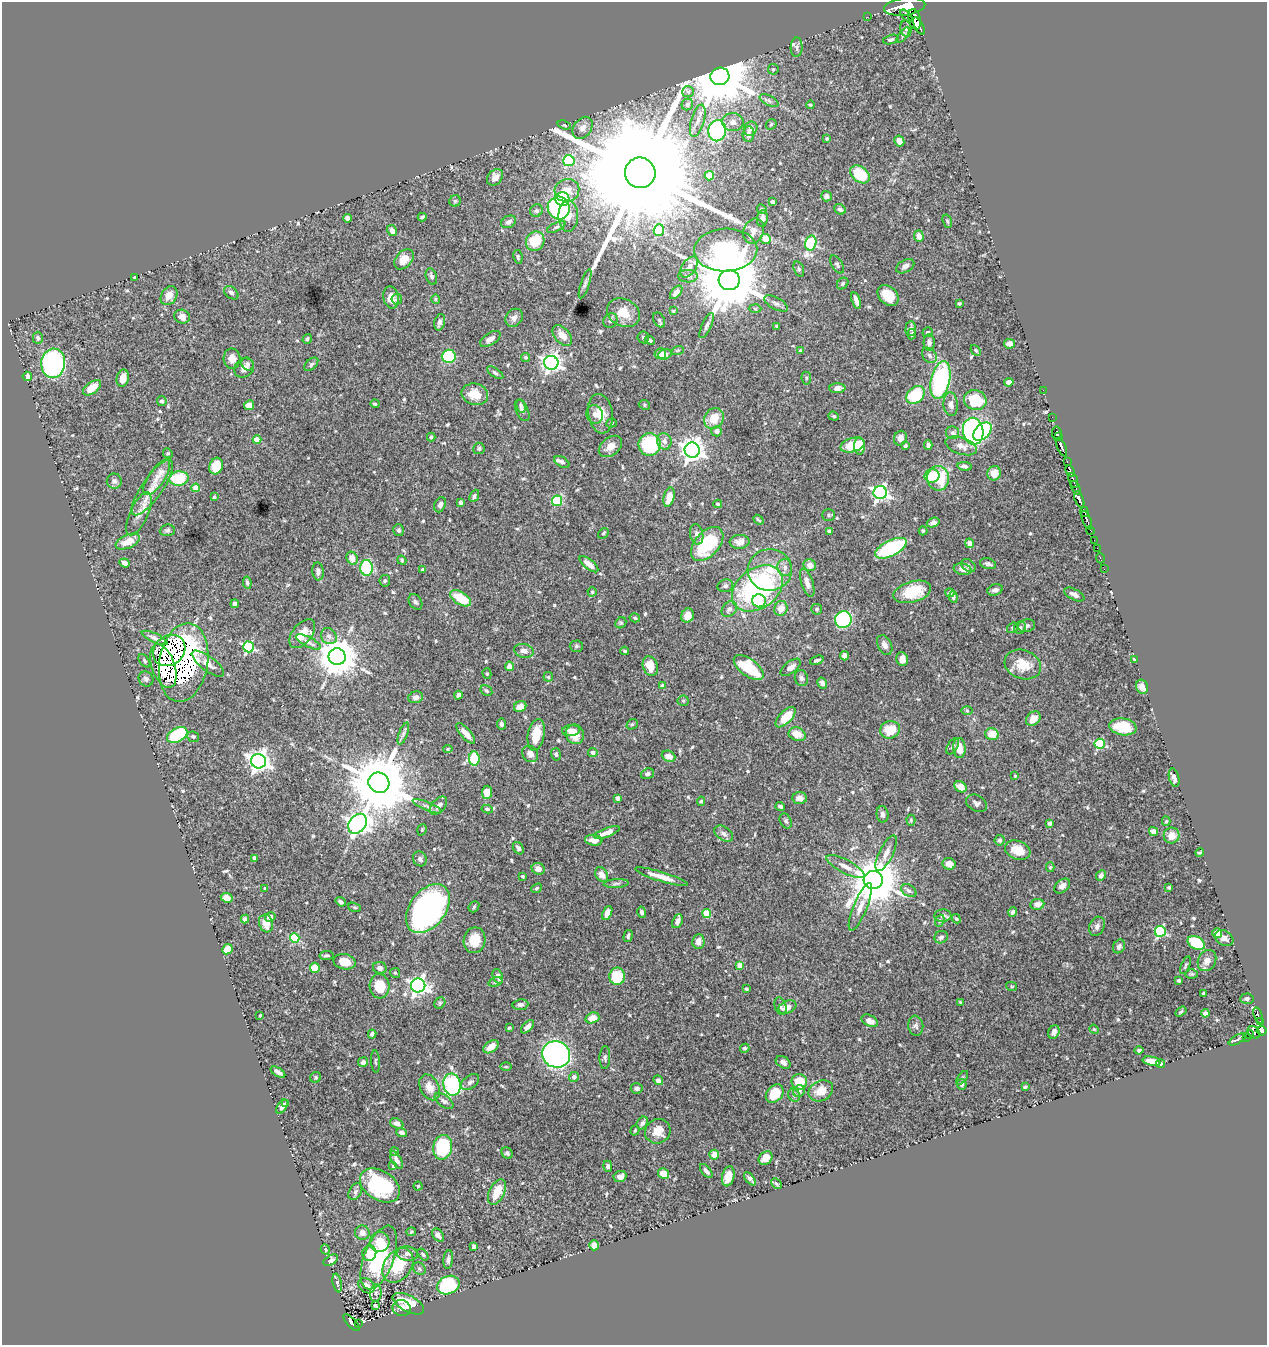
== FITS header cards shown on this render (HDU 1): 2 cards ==
NAXIS1  =                 1265
NAXIS2  =                 1343

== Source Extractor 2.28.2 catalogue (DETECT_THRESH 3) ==
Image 1265 x 1343 px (HDU 1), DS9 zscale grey, 1 PNG px = 1 image px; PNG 1269 x 1347 px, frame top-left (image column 1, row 1343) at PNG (2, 2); each listed source drawn as its Kron ellipse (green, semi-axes under 4 px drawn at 4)
Background 0.592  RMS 0.014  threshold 0.0426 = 3 sigma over >= 5 px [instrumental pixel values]
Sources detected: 601; of the 601, the 500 brightest by FLUX_AUTO listed and drawn (101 fainter detections omitted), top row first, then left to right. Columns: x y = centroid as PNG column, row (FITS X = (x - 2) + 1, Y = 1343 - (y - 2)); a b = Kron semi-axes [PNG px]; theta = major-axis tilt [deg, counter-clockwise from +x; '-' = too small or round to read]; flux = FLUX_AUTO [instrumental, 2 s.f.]
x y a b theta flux
905 7 21 8 7 5100
906 16 7 4 -48 290
867 17 2 2 - 7.5
915 19 10 6 -77 1900
919 26 9 3 -61 1100
906 29 8 5 -79 2.4
903 35 9 4 51 1.8
891 40 8 4 16 2.1
797 47 10 6 88 2.8
773 69 5 5 - 1.6
720 76 9 8 - 8700
688 92 6 5 - 2
769 101 10 5 -27 2.6
687 104 6 5 - 2.4
810 105 4 3 - 1.3
698 121 17 6 74 6.2
733 122 11 9 -2 5.9
771 124 6 4 45 1.3
564 125 7 4 -18 1.4
583 128 12 8 54 6
751 129 7 6 - 4.8
717 131 10 9 - 140
748 134 8 5 87 4.2
827 138 4 3 - 1.5
899 141 6 5 - 6.2
569 161 6 5 - 58
640 173 15 15 - 72000
860 174 11 7 -38 40
709 176 5 5 - 13
495 177 9 7 51 6.9
567 190 12 11 - 16
826 196 5 5 - 2.8
562 199 7 7 - 46
455 201 6 5 - 1.4
772 202 4 3 - 4.2
559 208 11 11 - 150
762 209 5 4 - 1.3
840 209 6 5 - 2.5
536 211 6 6 - 2
568 216 15 10 90 12
422 217 4 3 - 2
347 218 4 4 - 4
762 218 8 5 82 3.8
947 221 7 4 -71 1.5
509 222 8 6 28 3.7
556 227 10 4 25 2.1
659 230 6 5 - 50
392 231 5 4 - 5
754 231 13 10 67 6.8
919 236 6 5 - 6.8
766 239 5 5 - 12
535 241 10 9 - 26
811 243 7 5 75 120
726 250 31 21 2 170
518 257 7 4 -82 1.6
404 259 11 8 49 11
837 264 10 5 -60 2.4
905 266 10 6 30 4.1
689 267 12 7 56 6.1
799 269 8 5 -69 2.1
431 276 8 5 -71 2.7
688 276 10 6 -1 3.3
135 277 3 3 - 1.9
729 280 10 10 - 11000
585 284 15 4 72 3
843 284 6 5 - 1.8
676 292 8 4 50 5.3
231 293 8 5 -39 2.9
888 295 12 8 -45 17
169 296 10 7 57 8.1
391 297 11 7 -79 9.5
397 299 5 5 - 1.7
436 299 5 4 - 1.2
856 300 9 4 -72 5.3
776 303 13 6 -28 3.8
959 303 3 3 - 1.2
755 308 6 4 -2 1.4
673 311 4 3 - 1.2
623 313 17 13 -28 16
182 317 8 7 - 6.6
514 318 9 8 - 5.3
659 320 8 5 -61 1.9
610 321 8 6 50 3.2
440 322 8 5 75 3.9
707 325 14 4 65 3.2
777 326 4 3 - 1.6
911 328 7 5 86 3.8
928 332 5 4 - 1.7
912 334 5 4 - 2.8
562 335 12 7 -49 9.7
643 337 6 5 - 2.1
38 338 6 5 - 2.4
307 339 5 4 - 2.3
490 339 11 6 32 4.7
650 340 5 4 - 2
929 343 8 5 -89 3.7
1009 344 5 4 - 5.7
678 350 6 4 18 1.2
976 350 6 4 -49 1.4
800 351 3 3 - 1.8
660 354 6 5 - 5.8
665 354 7 5 19 4.3
929 355 8 6 -49 3.1
449 356 7 6 - 62
525 357 5 4 - 1.6
232 359 10 8 -87 6.9
53 363 14 12 85 240
551 363 7 7 - 430
247 364 7 5 -55 2.5
311 364 8 5 45 2.3
244 368 10 9 - 5.6
495 373 9 4 -34 2.2
27 376 5 4 - 3.9
123 378 9 6 79 10
806 378 6 5 - 1.7
940 380 19 9 77 120
1009 382 4 4 - 4.4
92 388 10 5 37 15
837 388 8 5 2 5.3
1043 390 2 2 - 9.3
475 394 13 10 -13 18
916 395 10 7 40 61
975 400 11 10 - 36
162 401 5 4 - 2.4
375 404 4 3 - 1.5
951 404 12 7 -86 4.7
249 405 5 5 - 8.8
644 405 6 4 -24 1.5
521 406 7 3 -77 2.2
522 410 11 6 -64 4.7
595 414 9 8 - 4.6
600 414 20 12 -81 15
834 416 5 4 - 1.4
1052 417 2 2 - 12
714 418 11 9 57 15
611 423 5 4 - 1.5
717 431 5 5 - 4.6
973 431 13 10 -81 270
982 432 11 7 46 60
952 433 7 6 - 2.5
1057 433 7 4 -83 590
431 437 4 3 - 1.5
1058 437 3 3 - 340
900 438 7 6 - 5.7
257 440 4 4 - 18
664 441 8 7 - 4.8
650 445 11 11 - 71
852 445 12 7 16 30
928 445 5 4 - 2.9
610 446 13 9 38 8.5
860 446 8 5 -90 8.9
905 446 3 3 - 1.6
961 446 16 8 -18 7.2
1061 447 10 3 -66 1000
479 448 6 5 - 2
692 450 7 7 - 800
168 453 5 4 - 1.2
1067 461 3 2 - 14
562 462 8 5 -30 3.6
216 466 8 6 71 22
964 466 7 4 -8 3.2
1070 471 6 3 -69 240
994 473 7 6 - 11
932 476 7 6 - 28
157 477 21 8 56 11
938 478 12 11 - 39
179 479 9 7 4 42
1073 480 8 3 -72 370
114 481 7 7 - 3.1
152 487 33 10 55 21
196 488 4 4 - 13
1076 488 7 3 -62 250
880 492 6 6 - 290
474 496 6 4 66 2.1
214 497 4 3 - 1.5
669 497 10 5 75 15
1079 499 9 3 -68 1500
557 501 5 5 - 50
460 502 4 3 - 2.3
718 504 4 3 - 1.2
440 505 8 5 66 3.4
1084 512 5 3 - 260
139 514 23 9 66 11
828 515 6 6 - 1.9
758 520 5 3 - 1.5
1087 520 10 3 -68 720
933 522 6 4 18 4.3
167 530 7 6 - 2.3
399 530 6 5 - 2.5
1090 530 4 3 - 120
829 531 4 3 - 2
923 531 4 4 - 1.3
603 533 6 4 41 1.6
697 534 10 6 -76 4.6
1094 540 2 2 - 8.2
128 541 13 6 24 14
739 542 10 7 6 5.9
969 543 5 4 - 5.5
707 544 20 12 48 57
891 548 17 8 26 70
1097 548 2 2 - 11
352 558 7 5 -64 8.7
1100 558 5 3 - 19
402 560 5 4 - 1.3
125 563 5 4 - 4.8
589 564 11 5 -39 8.4
988 564 8 5 -15 2.8
810 565 6 5 - 8
968 566 8 5 -38 2.7
785 567 8 7 - 4.2
366 568 8 6 -89 60
963 569 9 5 -12 7.7
1104 569 2 2 - 5.5
422 570 3 3 - 1.4
770 570 22 21 - 30
318 571 9 5 -86 3.9
385 581 6 5 - 1.8
247 583 6 4 -81 2.2
807 583 14 6 -71 6.5
725 586 8 6 16 2.7
757 588 28 20 37 180
995 590 8 5 18 3.1
592 592 4 4 - 1.6
912 592 19 10 16 34
950 593 4 4 - 2.3
1074 594 11 5 -27 4.6
953 597 6 4 -84 1.9
461 598 12 6 -31 27
759 601 7 6 - 19
415 602 8 6 -57 2.5
235 604 4 4 - 2.5
781 608 7 6 - 11
729 609 9 6 48 3.9
817 609 5 5 - 1.7
687 616 7 6 - 9.4
635 618 5 4 - 1.9
843 619 8 8 - 120
621 623 6 5 - 1.3
1027 626 8 6 14 2.8
1012 628 6 5 - 1.7
1020 628 6 5 - 2.2
302 634 17 9 52 16
329 636 8 7 - 4.7
155 638 14 4 -25 3.7
308 642 14 5 -27 4.3
885 645 10 7 -64 4.6
576 646 6 5 - 1.7
249 647 5 5 - 110
169 651 17 14 38 570
524 651 10 7 -14 5.3
625 651 4 3 - 1.2
844 656 4 4 - 5.7
337 657 8 8 - 2800
902 659 7 5 -75 5.8
1134 659 3 3 - 2
817 660 7 4 21 2
144 661 8 4 -53 1.9
184 663 40 24 80 2000
208 664 19 7 -37 7.1
1023 664 19 14 -18 21
163 666 23 11 -71 580
509 666 5 4 - 6.4
650 666 10 7 -71 17
749 667 17 8 -36 50
791 667 12 6 37 5.1
487 674 5 4 - 1.4
548 677 5 4 - 1.4
801 678 8 6 -76 2.9
146 679 8 7 - 3
822 683 6 4 -59 3
663 686 4 4 - 5.5
1142 687 7 6 - 6
486 691 6 4 -33 2
458 695 4 4 - 3.9
415 697 7 5 14 3.7
683 701 5 5 - 1.4
520 707 6 5 - 8.8
967 711 6 4 -1 1.5
785 717 13 6 46 21
1033 719 8 6 45 7.8
501 724 5 4 - 3
632 724 6 5 - 1.4
1123 727 14 8 -9 27
571 730 9 5 4 5.3
890 730 10 8 14 20
466 733 13 5 -48 9.2
403 734 11 4 70 2.3
575 734 10 9 - 12
797 734 9 6 -21 11
992 734 7 6 - 14
177 735 11 7 30 70
536 735 16 8 79 19
193 737 6 5 - 2.3
1100 744 5 5 - 73
953 746 9 5 61 2.3
959 748 10 6 -85 11
448 749 4 4 - 1.2
593 752 5 4 - 3.4
530 754 9 7 -49 5.5
556 754 6 5 - 2.1
669 756 7 5 -23 7.8
474 759 7 5 -83 37
259 761 7 7 - 640
647 774 7 5 18 2.8
1015 776 3 3 - 1.2
1174 778 9 5 -76 4.7
379 783 11 10 - 9100
960 787 6 5 - 10
487 792 7 5 85 15
618 798 4 4 - 4.2
800 798 7 6 - 6.4
701 801 4 4 - 1.4
976 803 11 8 -28 3.1
427 806 15 3 -23 3.3
438 806 11 6 48 5.7
780 806 4 3 - 1.9
487 809 5 4 - 1.7
882 814 8 6 -84 3.4
911 820 5 4 - 1.3
786 821 8 5 -61 2.2
1166 821 4 4 - 1.2
1049 823 4 4 - 2.7
357 824 11 8 52 560
422 830 6 4 70 1.2
1154 831 4 4 - 5.8
607 832 13 4 21 7.1
724 834 10 6 -34 3.5
1172 835 8 8 - 10
594 840 8 5 -6 8.3
1000 840 5 5 - 2.3
518 848 7 5 -56 2.4
1018 850 13 9 -22 14
886 853 19 7 64 7.5
1200 853 4 3 - 1.5
254 858 4 3 - 1.6
420 859 7 6 - 2.8
949 864 6 5 - 8.7
845 867 21 6 -28 8.8
1050 867 5 4 - 1.3
538 869 7 5 -24 5
602 875 8 6 -57 6.7
1101 875 5 4 - 3.6
522 876 3 3 - 1.4
661 877 27 4 -17 13
873 880 9 9 - 5000
616 883 12 4 3 2.4
1062 886 9 6 41 5.7
1169 887 3 3 - 1.2
536 888 6 4 39 1.4
265 889 3 3 - 1.9
909 891 8 5 -32 2.8
227 898 6 4 -27 8.9
341 902 5 3 - 2.1
1037 904 7 5 8 8.1
355 907 7 4 -19 1.2
474 907 6 5 - 1.5
860 907 25 6 67 9.4
428 908 27 18 53 320
642 912 5 4 - 2.3
1013 912 5 4 - 2.7
607 913 7 4 65 8
707 914 4 4 - 26
943 916 8 6 3 4
270 917 5 4 - 4
245 919 4 4 - 2.3
956 919 5 3 - 1.5
677 921 7 5 66 4.7
940 921 6 4 69 1.4
266 923 9 7 -70 12
1097 926 10 7 65 4.1
1160 931 5 5 - 100
1217 933 5 4 - 6.7
628 936 6 3 75 1.5
941 937 7 6 - 3.1
295 938 5 4 - 59
1224 938 10 7 -32 5.1
475 940 13 11 79 19
698 941 7 6 - 6.1
1196 943 9 6 -29 38
1119 946 7 5 61 3.2
227 949 5 5 - 20
326 956 7 4 7 1.7
1207 961 11 8 61 6.6
345 962 11 7 -11 12
740 965 4 4 - 14
1185 965 9 3 69 1.5
315 968 5 5 - 25
380 968 7 6 - 4.1
395 973 5 5 - 1.3
1191 974 6 5 - 1.5
498 976 7 5 -68 3.5
617 976 8 8 - 35
1179 981 4 3 - 1.5
495 982 7 4 17 1.7
418 985 7 7 - 430
379 986 12 10 -86 25
1011 986 5 4 - 1.2
746 989 4 4 - 1.6
1204 993 3 3 - 2.2
1247 999 7 5 5 2
960 1002 3 3 - 1.2
440 1003 6 5 - 1.6
520 1005 8 5 6 2.4
780 1006 9 5 -70 2.6
787 1007 9 6 24 8.9
1181 1012 6 3 34 1.2
1205 1013 4 4 - 2.8
260 1015 3 2 - 1.2
1258 1016 8 3 -70 95
592 1018 7 5 17 10
870 1021 9 5 -28 7
1260 1021 3 2 - 57
916 1026 10 7 -81 3.3
528 1027 8 4 47 5
509 1028 4 3 - 1.2
1094 1029 5 4 - 1.2
1261 1031 5 4 - 390
1054 1032 7 5 65 5.5
1254 1032 7 5 -43 91
372 1034 4 4 - 2.5
1250 1034 4 3 - 32
1246 1037 3 2 - 16
1237 1039 9 3 31 2.3
491 1047 8 5 34 11
745 1048 5 4 - 1.9
1139 1050 4 3 - 1.6
556 1054 14 13 - 530
605 1058 11 5 88 2.6
375 1061 11 3 -87 1.4
1151 1061 9 4 -12 9.2
363 1062 5 4 - 2.9
783 1062 8 5 -33 4
1161 1064 4 4 - 1.5
506 1067 6 4 -1 1.3
278 1072 8 3 -32 4.3
316 1077 6 5 - 1.5
574 1077 5 5 - 3.8
962 1078 8 4 54 1.5
658 1080 5 4 - 3.2
470 1082 10 6 36 3.4
799 1082 8 7 - 24
452 1084 11 8 -80 100
962 1084 5 5 - 2
430 1087 13 9 -63 9.1
1025 1087 4 4 - 1.3
637 1088 6 5 - 2.7
799 1091 6 5 - 3.2
821 1091 13 10 27 15
775 1094 10 7 47 25
794 1095 7 5 -65 2.5
444 1101 11 6 -37 2.9
286 1104 4 3 - 2.4
282 1107 8 5 59 4.5
642 1123 7 5 56 2.8
397 1124 7 5 -22 4.6
635 1130 5 4 - 1.2
658 1131 13 12 - 13
402 1132 5 4 - 3.7
443 1147 12 9 79 70
395 1152 4 4 - 1.7
507 1153 6 5 - 2.2
714 1155 5 5 - 8.5
765 1158 8 6 44 6.3
396 1160 9 4 -61 4.5
393 1166 4 4 - 1.4
608 1166 5 4 - 2.7
706 1171 8 4 -50 3.8
664 1174 6 5 - 14
620 1176 6 5 - 5.3
728 1176 10 6 78 11
750 1179 8 4 -51 2.6
776 1184 6 4 -45 1.7
380 1185 22 14 -32 75
418 1186 4 4 - 1.3
355 1192 9 6 61 2.7
497 1192 13 7 65 19
411 1232 5 4 - 1.2
362 1233 7 7 - 4.6
438 1235 7 5 -55 3
380 1242 10 9 - 14
594 1245 5 5 - 6.1
474 1247 4 3 - 2
325 1249 5 4 - 1.7
369 1253 8 7 - 14
407 1254 10 7 -7 4.5
423 1254 7 4 -53 1.7
379 1258 33 15 69 91
448 1259 9 4 83 2.7
331 1260 8 4 31 3.6
398 1265 19 13 54 36
419 1269 7 5 -46 2
337 1283 9 4 -77 1.7
448 1285 11 9 23 84
366 1286 9 6 -39 5.3
376 1293 9 5 83 3.7
408 1304 17 8 -28 17
376 1305 4 3 - 1.2
402 1308 9 8 - 6.5
351 1323 11 4 -47 160
359 1323 2 2 - 7.7
At the frame edge (FLAGS 8, measured only in part): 1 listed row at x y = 905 7
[101 fainter detections neither listed nor drawn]